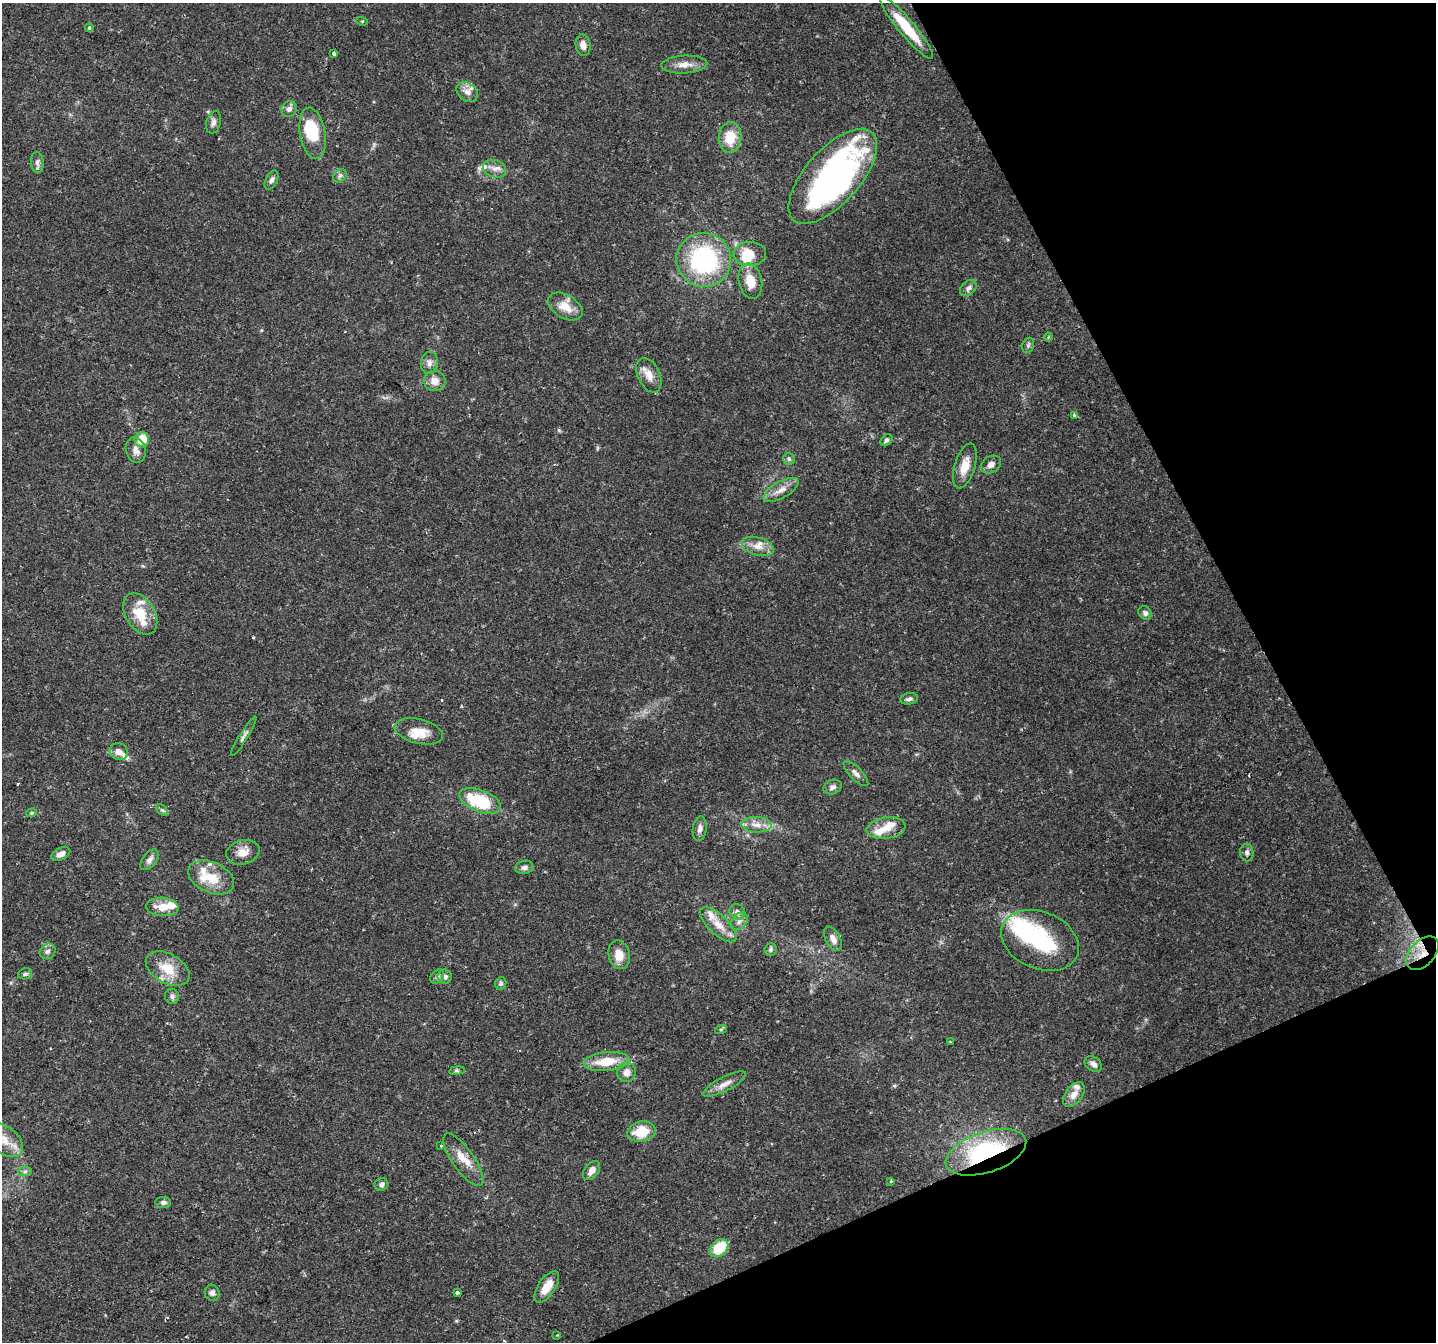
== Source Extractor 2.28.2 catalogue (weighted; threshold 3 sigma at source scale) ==
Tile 12 of 4 x 4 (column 4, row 3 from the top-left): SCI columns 4305-5738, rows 1499-2838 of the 5738 x 5615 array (HDU 1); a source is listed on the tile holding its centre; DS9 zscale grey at full resolution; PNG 1438 x 1344 px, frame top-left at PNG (2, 3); each listed source drawn as its Kron ellipse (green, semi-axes under 4 px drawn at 4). Shown black and unused: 22% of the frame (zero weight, under 2 of 3 exposures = <1% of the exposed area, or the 3 px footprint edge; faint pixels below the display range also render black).
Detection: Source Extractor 2.28.2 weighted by HDU 2 'WHT'; one run over the whole footprint, this tile lists its part. Background 0.0816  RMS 0.005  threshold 0.0225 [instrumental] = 3 sigma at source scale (4.5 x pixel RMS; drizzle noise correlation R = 1.50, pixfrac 1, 0.0396/0.0396 arcsec/px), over >= 5 px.
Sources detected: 114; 6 inside a brighter object's white glare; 1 cosmic-ray / hot-pixel residue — neither listed nor drawn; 13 inside a brighter listed object's ellipse — not listed separately; the other 94 listed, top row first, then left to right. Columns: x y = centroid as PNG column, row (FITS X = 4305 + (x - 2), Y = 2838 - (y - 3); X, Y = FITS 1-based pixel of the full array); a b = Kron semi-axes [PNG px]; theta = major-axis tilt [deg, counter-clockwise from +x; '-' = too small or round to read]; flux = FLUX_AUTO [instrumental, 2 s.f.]
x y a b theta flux
362 21 6 3 -17 0.5
906 27 40 8 -50 16
89 28 4 4 - 0.49
583 45 11 7 -81 3.3
334 53 3 3 - 2.4
684 65 23 9 3 5
467 92 11 9 -38 3.6
289 109 8 7 - 2.1
214 122 11 7 75 1.9
313 133 26 12 -80 17
730 137 15 11 85 11
37 162 10 6 -84 1.7
494 169 12 8 -21 3.1
340 176 7 6 - 1.4
833 176 59 27 48 150
272 180 10 5 63 1.8
750 254 16 12 1 11
704 260 27 27 - 63
750 281 18 11 -77 8.5
968 288 9 7 42 1.9
565 306 19 11 -30 7.5
1048 337 4 3 - 0.57
1028 345 8 5 69 1.1
429 363 11 8 82 2.5
649 375 18 11 -65 5.3
435 381 11 10 - 4.1
1074 415 4 3 - 1.4
142 440 7 7 - 9.8
886 440 7 5 42 1.5
136 450 13 10 -73 3.3
789 459 6 5 - 1
991 464 11 8 31 2.7
965 466 23 10 73 6.9
781 490 19 8 30 4.6
758 546 16 9 -16 4.8
1145 613 7 6 - 1.5
140 614 22 14 -59 13
909 699 9 5 10 1.5
419 731 25 12 -14 8.3
244 736 23 4 58 1.8
119 752 9 8 - 3.2
856 773 16 6 -46 2.4
832 787 9 7 22 2
480 801 22 10 -21 27
162 810 7 4 -43 0.87
32 813 5 4 - 0.74
756 825 15 7 -1 4.3
886 828 20 10 7 6.2
700 829 12 7 83 2.2
243 852 17 12 15 5.2
1247 852 9 6 -88 1.6
61 854 10 6 25 2.5
150 860 12 6 52 2.4
524 867 9 6 14 1.7
211 877 24 15 -24 12
162 907 16 9 -4 6.8
737 912 8 7 - 2.1
739 921 10 7 46 2.2
718 925 23 9 -43 7.2
833 939 13 7 -63 3.4
1040 940 40 28 -22 39
770 950 6 6 - 1.1
48 951 8 7 - 1.7
1422 953 20 12 48 8.8
619 955 14 10 -77 6.6
168 968 24 14 -30 12
25 974 7 5 14 0.99
437 976 8 5 47 1.2
445 977 7 7 - 1.8
501 983 6 5 - 0.99
172 996 7 7 - 1.5
721 1029 6 4 19 0.7
950 1041 3 2 - 0.39
606 1062 23 9 6 12
1093 1064 9 6 -36 2.3
457 1071 8 4 8 0.84
626 1072 10 9 - 3.5
725 1084 24 7 27 4.1
1074 1094 14 8 52 4.6
641 1132 14 10 11 12
3 1139 22 13 -36 9.8
441 1146 3 3 - 1
986 1152 42 20 18 64
463 1160 31 10 -55 8.3
25 1171 7 4 2 0.98
591 1171 11 7 53 3.4
891 1181 3 3 - 0.63
381 1184 7 6 - 1.4
163 1202 8 5 -7 1.6
719 1248 10 7 43 17
547 1287 18 8 56 6.8
212 1293 8 7 - 1.8
457 1293 4 3 - 1.8
557 1335 4 3 - 0.46
Overlapping masked pixels (flux is a lower limit): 3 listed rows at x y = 906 27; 1422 953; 986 1152
Isophote crosses this tile's border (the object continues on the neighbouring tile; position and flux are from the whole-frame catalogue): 1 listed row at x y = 3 1139